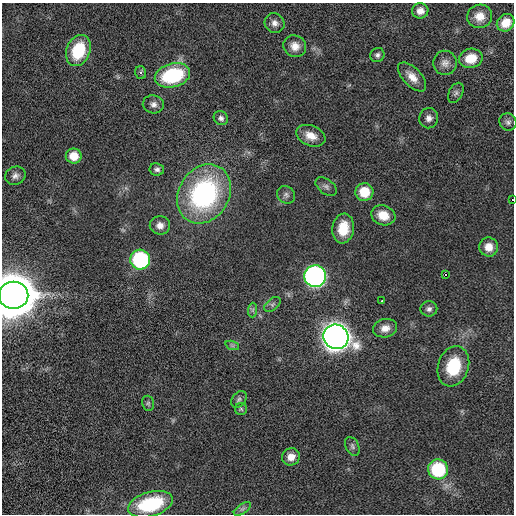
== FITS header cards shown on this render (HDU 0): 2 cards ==
NAXIS1  =                  512 / length of data axis 1
NAXIS2  =                  512 / length of data axis 2

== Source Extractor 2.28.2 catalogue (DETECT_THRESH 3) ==
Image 512 x 512 px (HDU 0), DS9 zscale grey, 1 PNG px = 1 image px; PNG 516 x 516 px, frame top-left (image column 1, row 512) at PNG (2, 3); each listed source drawn as its Kron ellipse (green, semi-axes under 4 px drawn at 4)
Background 2.63e-05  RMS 0.0029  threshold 0.00872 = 3 sigma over >= 5 px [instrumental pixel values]
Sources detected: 50; all 50 listed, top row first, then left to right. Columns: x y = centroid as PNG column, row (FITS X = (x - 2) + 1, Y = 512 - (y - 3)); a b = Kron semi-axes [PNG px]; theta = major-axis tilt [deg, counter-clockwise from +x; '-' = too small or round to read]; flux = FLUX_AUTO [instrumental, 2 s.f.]
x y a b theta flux
420 11 8 7 - 1.5
480 16 12 11 - 2.3
275 23 10 9 - 1.1
506 23 9 8 - 2.5
295 46 12 10 -35 1.8
78 51 16 11 67 9.1
377 55 7 6 - 0.58
471 58 12 9 13 3.4
445 63 12 12 - 1.3
141 73 6 5 - 0.41
172 75 18 12 16 16
412 77 18 9 -47 2.2
456 93 11 7 62 0.61
153 104 10 9 - 0.98
221 118 7 6 - 0.67
429 118 10 9 - 1.1
508 122 9 8 - 0.7
311 136 15 10 -22 2.4
74 156 8 7 - 2.8
157 169 7 6 - 0.61
15 176 10 9 - 0.93
326 187 12 7 -37 0.72
364 192 9 9 - 4.5
204 194 31 25 59 34
286 195 9 8 - 0.73
513 200 2 2 - 0.13
383 215 12 9 -19 2.9
160 225 10 9 - 1.4
343 228 15 11 81 4.5
489 247 9 9 - 2.1
140 260 10 10 - 23
445 275 2 2 - 0.23
315 276 11 11 - 74
13 295 15 13 0 1600
382 301 2 2 - 0.13
272 304 9 5 38 0.55
429 309 8 7 - 0.74
253 310 7 4 89 0.43
385 328 12 9 12 1.6
336 337 12 12 - 260
232 345 7 4 -19 0.39
453 366 20 15 72 8.1
239 399 9 6 51 0.57
148 403 8 5 -75 0.4
241 409 6 6 - 0.38
352 446 10 6 -63 0.57
291 457 9 8 - 1.8
438 469 10 10 - 13
150 504 23 12 16 14
242 509 10 5 35 0.52
At the frame edge (FLAGS 8, measured only in part): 2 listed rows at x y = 513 200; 13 295